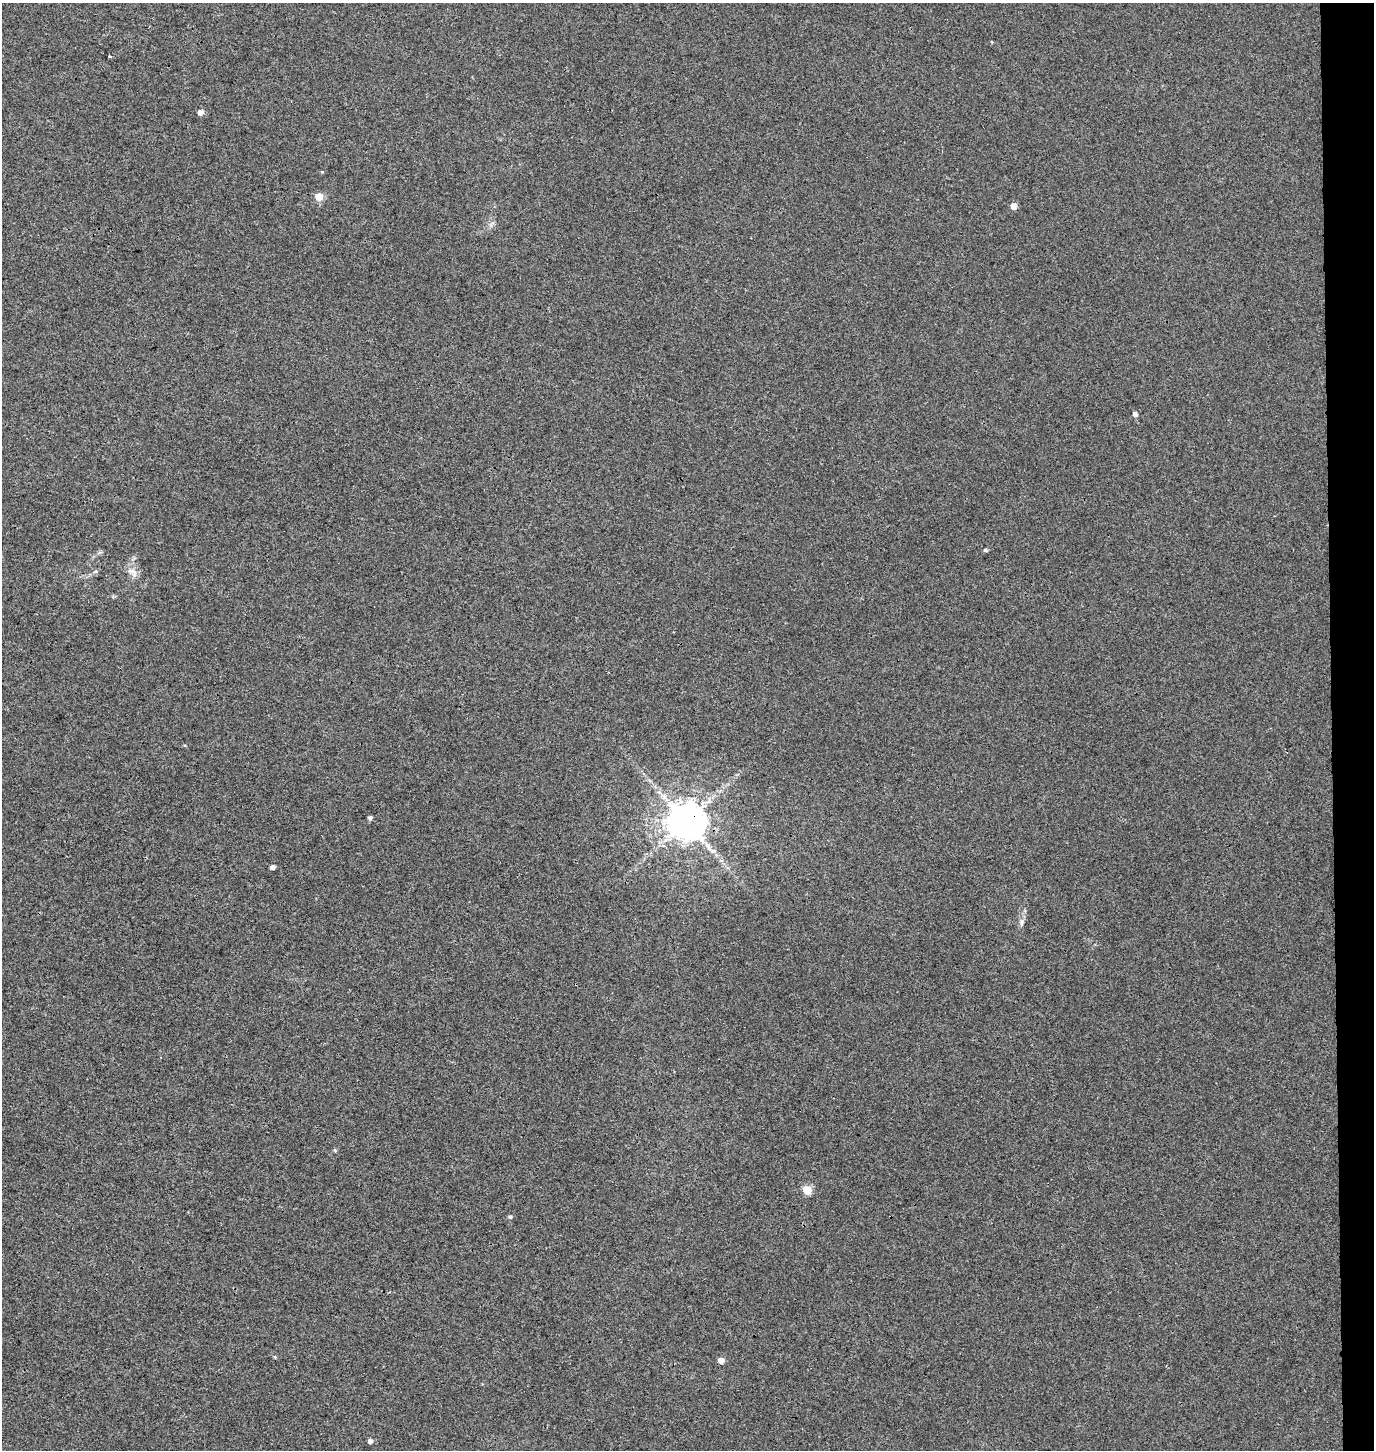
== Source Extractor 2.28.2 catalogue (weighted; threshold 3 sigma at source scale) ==
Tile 6 of 3 x 3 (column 3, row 2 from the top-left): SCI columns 3016-4387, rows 1460-2907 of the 4656 x 4358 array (HDU 1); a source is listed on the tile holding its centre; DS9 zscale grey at full resolution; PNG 1376 x 1452 px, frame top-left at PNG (2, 3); no overlay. Shown black and unused: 3% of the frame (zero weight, under 3 of 4 exposures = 5% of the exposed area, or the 3 px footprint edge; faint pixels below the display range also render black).
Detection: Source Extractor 2.28.2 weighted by HDU 2 'WHT'; one run over the whole footprint, this tile lists its part. Background 0.00244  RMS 0.004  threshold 0.018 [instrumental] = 3 sigma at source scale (4.5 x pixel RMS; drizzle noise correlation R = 1.50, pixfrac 1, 0.0396/0.0396 arcsec/px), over >= 5 px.
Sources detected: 18; all 18 listed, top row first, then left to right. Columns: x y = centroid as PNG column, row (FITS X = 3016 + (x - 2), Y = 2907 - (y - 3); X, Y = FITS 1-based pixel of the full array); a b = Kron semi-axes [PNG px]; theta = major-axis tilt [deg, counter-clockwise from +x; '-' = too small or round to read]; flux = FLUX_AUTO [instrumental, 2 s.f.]
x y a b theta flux
992 42 4 3 - 0.38
110 57 3 3 - 0.62
200 112 6 5 - 1.9
319 197 5 5 - 9.4
1014 206 5 5 - 3.3
1135 414 5 4 - 1.6
985 550 5 4 - 0.76
132 572 18 8 -34 2.9
370 818 4 4 - 1
686 821 11 10 - 1300
273 867 4 4 - 1.7
1022 922 9 5 84 1.2
335 1150 5 5 - 0.49
807 1190 5 5 - 15
510 1217 5 5 - 0.66
275 1357 5 3 - 0.37
721 1361 5 4 - 4
370 1441 5 5 - 1.3
Overlapping masked pixels (flux is a lower limit): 1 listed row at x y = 686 821